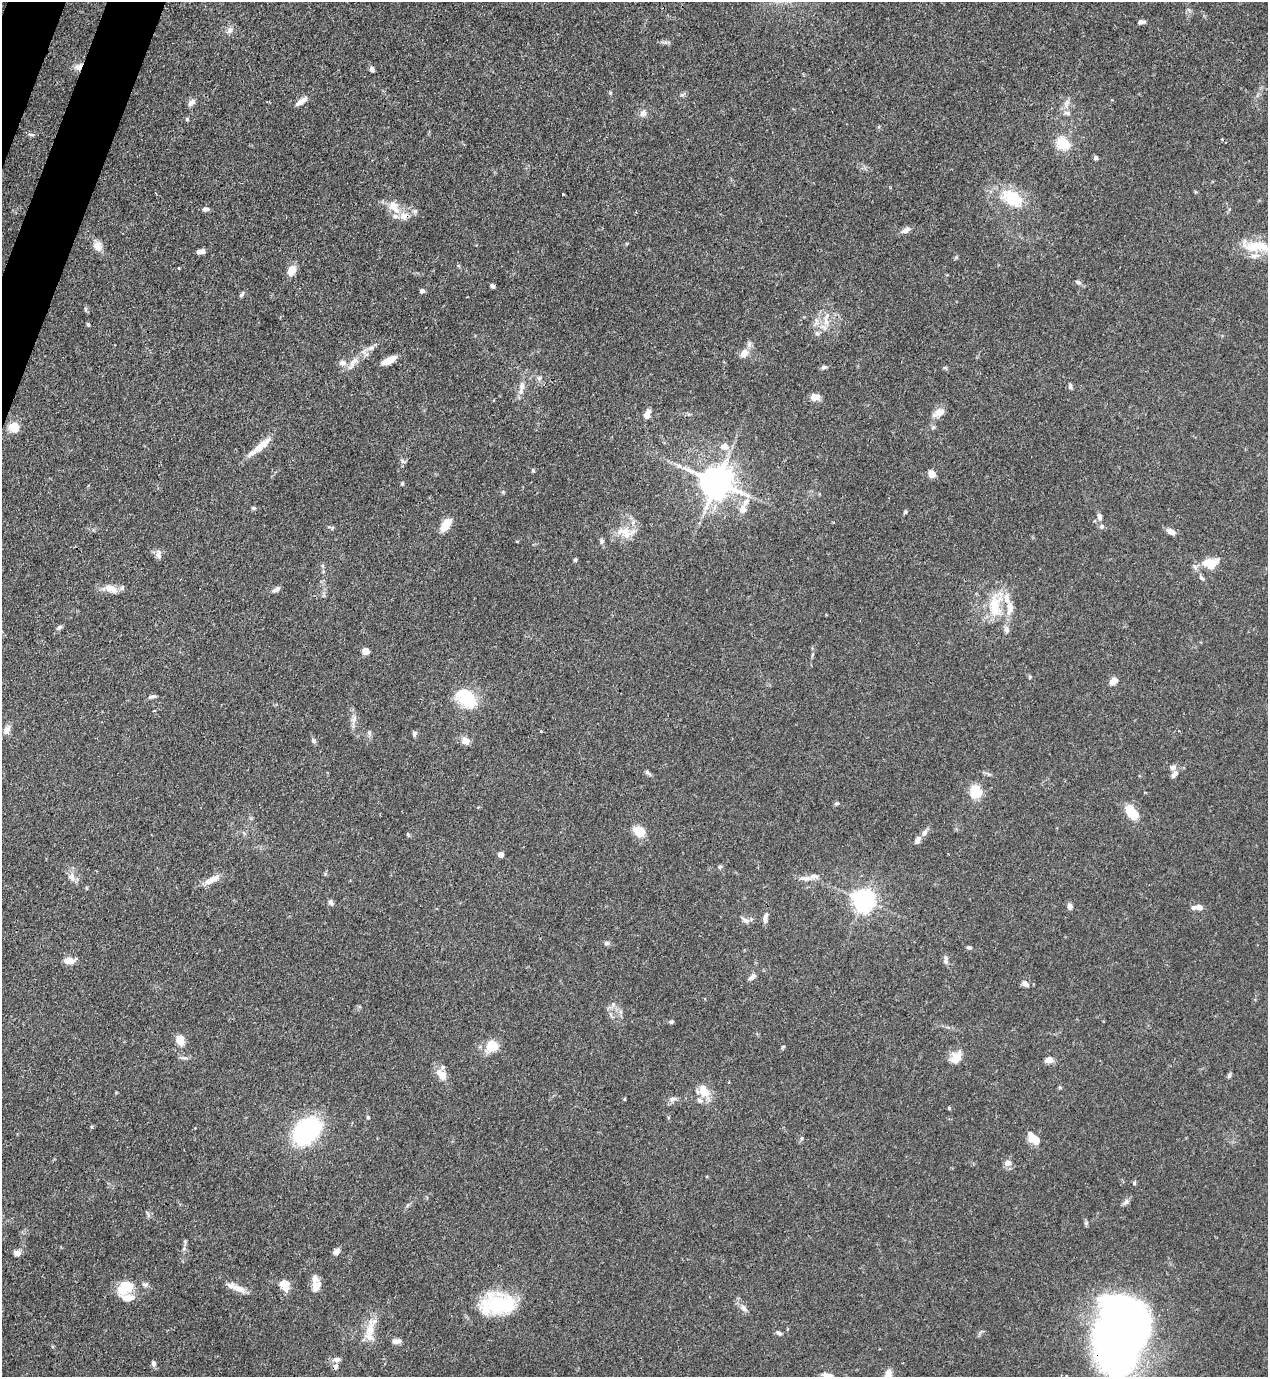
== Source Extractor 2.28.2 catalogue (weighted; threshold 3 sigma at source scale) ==
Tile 11 of 4 x 4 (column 3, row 3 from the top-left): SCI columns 2757-4022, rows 1419-2793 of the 5649 x 5585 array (HDU 1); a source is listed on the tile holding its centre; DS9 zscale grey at full resolution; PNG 1270 x 1379 px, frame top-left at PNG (2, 2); no overlay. Shown black and unused: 1% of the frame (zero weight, under 3 of 4 exposures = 7% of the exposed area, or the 3 px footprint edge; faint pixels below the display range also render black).
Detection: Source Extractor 2.28.2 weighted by HDU 2 'WHT'; one run over the whole footprint, this tile lists its part. Background 0.077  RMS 0.0036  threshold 0.0161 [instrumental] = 3 sigma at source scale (4.5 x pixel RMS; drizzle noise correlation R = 1.50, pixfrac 1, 0.05/0.05 arcsec/px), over >= 5 px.
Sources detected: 166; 2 inside a brighter object's white glare — not listed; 12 inside a brighter listed object's ellipse — not listed separately; the other 152 listed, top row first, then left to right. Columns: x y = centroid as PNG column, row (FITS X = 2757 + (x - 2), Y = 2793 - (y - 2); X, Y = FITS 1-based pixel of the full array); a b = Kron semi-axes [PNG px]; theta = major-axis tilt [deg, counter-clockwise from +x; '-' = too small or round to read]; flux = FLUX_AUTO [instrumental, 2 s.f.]
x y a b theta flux
1141 22 9 5 11 1
230 30 9 6 53 1.4
78 67 12 9 37 2.2
372 69 7 5 -61 1.1
302 101 15 6 35 2.5
191 103 10 6 40 1.5
1067 103 13 6 77 1.8
643 113 9 7 63 2
187 119 5 4 - 0.48
31 135 9 3 -11 0.66
1063 143 16 13 -36 8.1
1096 158 5 4 - 0.92
563 194 2 2 - 0.34
1012 198 25 17 -33 15
393 206 14 13 - 4.2
206 209 8 6 4 1.1
415 211 7 5 20 0.87
404 216 12 11 - 3
906 230 14 6 24 1.6
98 246 13 11 -83 2.8
1254 246 25 17 -4 9.3
201 251 8 4 8 1.9
292 270 9 7 60 4.9
1078 282 9 5 -24 0.87
493 286 5 4 - 0.88
422 291 5 5 - 1.1
241 294 9 4 51 0.73
826 320 22 6 84 3.4
816 322 13 5 70 1.9
88 324 4 3 - 0.52
817 333 6 6 - 0.75
371 348 8 6 21 1.3
744 353 12 10 59 3
389 360 15 6 26 4.1
353 362 20 7 54 3.4
342 363 10 8 1 1.7
824 367 8 5 14 0.8
539 378 6 5 - 0.78
1070 386 8 5 83 0.73
521 387 12 8 85 2.3
815 397 9 7 3 3
939 412 16 9 27 2.9
647 414 11 6 68 2.9
13 427 8 7 - 7.3
933 427 6 5 - 0.64
725 446 11 8 -7 3.1
258 448 34 8 37 5.5
402 461 7 4 -71 0.71
533 470 5 5 - 0.41
932 474 5 5 - 7.1
717 482 10 9 - 780
402 483 5 5 - 0.42
503 492 5 5 - 0.44
254 508 6 5 - 0.62
743 509 11 9 73 2.7
905 512 6 4 48 0.49
1099 517 9 6 -82 1.5
446 525 17 8 56 4.9
1102 526 6 6 - 0.87
332 528 6 3 72 0.41
625 532 26 15 -17 6.2
1171 532 12 6 -28 1.9
601 541 8 6 -76 0.88
158 554 11 8 -84 1.6
575 560 5 4 - 0.51
1210 563 20 12 8 6.5
1202 578 11 5 -46 1
110 588 16 9 -17 4
276 589 11 5 33 1.2
995 604 17 13 83 9.2
1010 607 18 9 89 3.8
59 627 9 5 44 0.83
1006 629 10 7 -77 1.3
365 651 5 4 - 7.6
1030 677 5 4 - 0.42
1113 681 7 5 49 4.2
152 696 10 4 6 0.93
467 698 23 14 -46 16
354 720 15 6 75 1.9
7 730 12 8 56 2
541 731 3 3 - 0.38
369 732 7 5 90 0.75
414 733 7 5 75 0.92
314 741 6 6 - 0.74
465 741 10 8 -42 2.3
1173 767 8 6 35 1.3
648 773 10 4 -42 0.83
1174 774 11 6 49 1.6
976 792 11 9 88 9.8
836 803 7 4 8 0.55
1131 811 14 8 -53 13
639 831 12 9 -34 6.1
924 832 9 6 59 1.5
918 839 11 6 60 1.4
501 854 4 4 - 3.4
719 867 7 4 32 0.54
325 874 6 4 71 0.44
71 876 11 8 36 2
805 878 16 7 -2 2.3
212 880 23 8 26 3.8
863 900 7 7 - 260
331 902 7 5 -66 1.2
1069 906 7 6 - 1.6
1193 907 5 5 - 1.1
1199 907 6 5 - 2.6
765 918 15 5 81 1.6
745 920 14 6 -31 1.3
606 943 7 5 1 0.77
969 947 6 5 - 0.67
946 960 12 6 84 1.2
70 961 13 7 6 3.2
752 977 11 6 43 1.5
1025 984 8 6 -40 1.7
613 1004 6 6 - 1
621 1012 7 4 -71 0.75
672 1022 5 5 - 0.59
180 1040 12 9 -69 3.8
492 1046 7 7 - 16
783 1047 6 4 32 0.41
956 1058 17 12 62 4.4
1049 1060 10 7 19 2.1
441 1074 18 11 -52 4.1
1229 1075 9 4 67 0.66
703 1091 16 12 -32 5.9
673 1099 11 5 12 1.2
949 1108 4 4 - 0.37
368 1117 5 4 - 0.45
307 1131 25 18 44 48
802 1138 6 4 90 0.48
1033 1138 17 9 -45 5.2
1008 1163 8 7 - 2.2
1134 1183 5 4 - 0.49
1126 1202 10 6 37 1.1
185 1241 5 5 - 0.54
336 1252 8 6 37 1.7
17 1253 6 6 - 2.3
145 1284 9 6 11 1
126 1285 17 11 -17 6
285 1285 14 11 -80 3.9
316 1287 16 8 58 3.1
237 1288 27 7 -21 3.8
128 1298 21 10 -15 4.3
498 1304 38 24 5 25
744 1308 12 7 -49 1.9
370 1330 26 11 77 6.4
779 1333 9 5 -34 0.89
1120 1333 63 43 76 310
397 1341 10 6 4 1.8
337 1360 9 7 4 1.6
153 1363 7 5 -83 1.2
335 1366 7 6 - 1
828 1376 13 6 -14 2.3
Overlapping masked pixels (flux is a lower limit): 3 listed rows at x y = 78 67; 404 216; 1120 1333
Isophote crosses this tile's border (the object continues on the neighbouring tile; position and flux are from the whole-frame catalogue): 2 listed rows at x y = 1120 1333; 828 1376